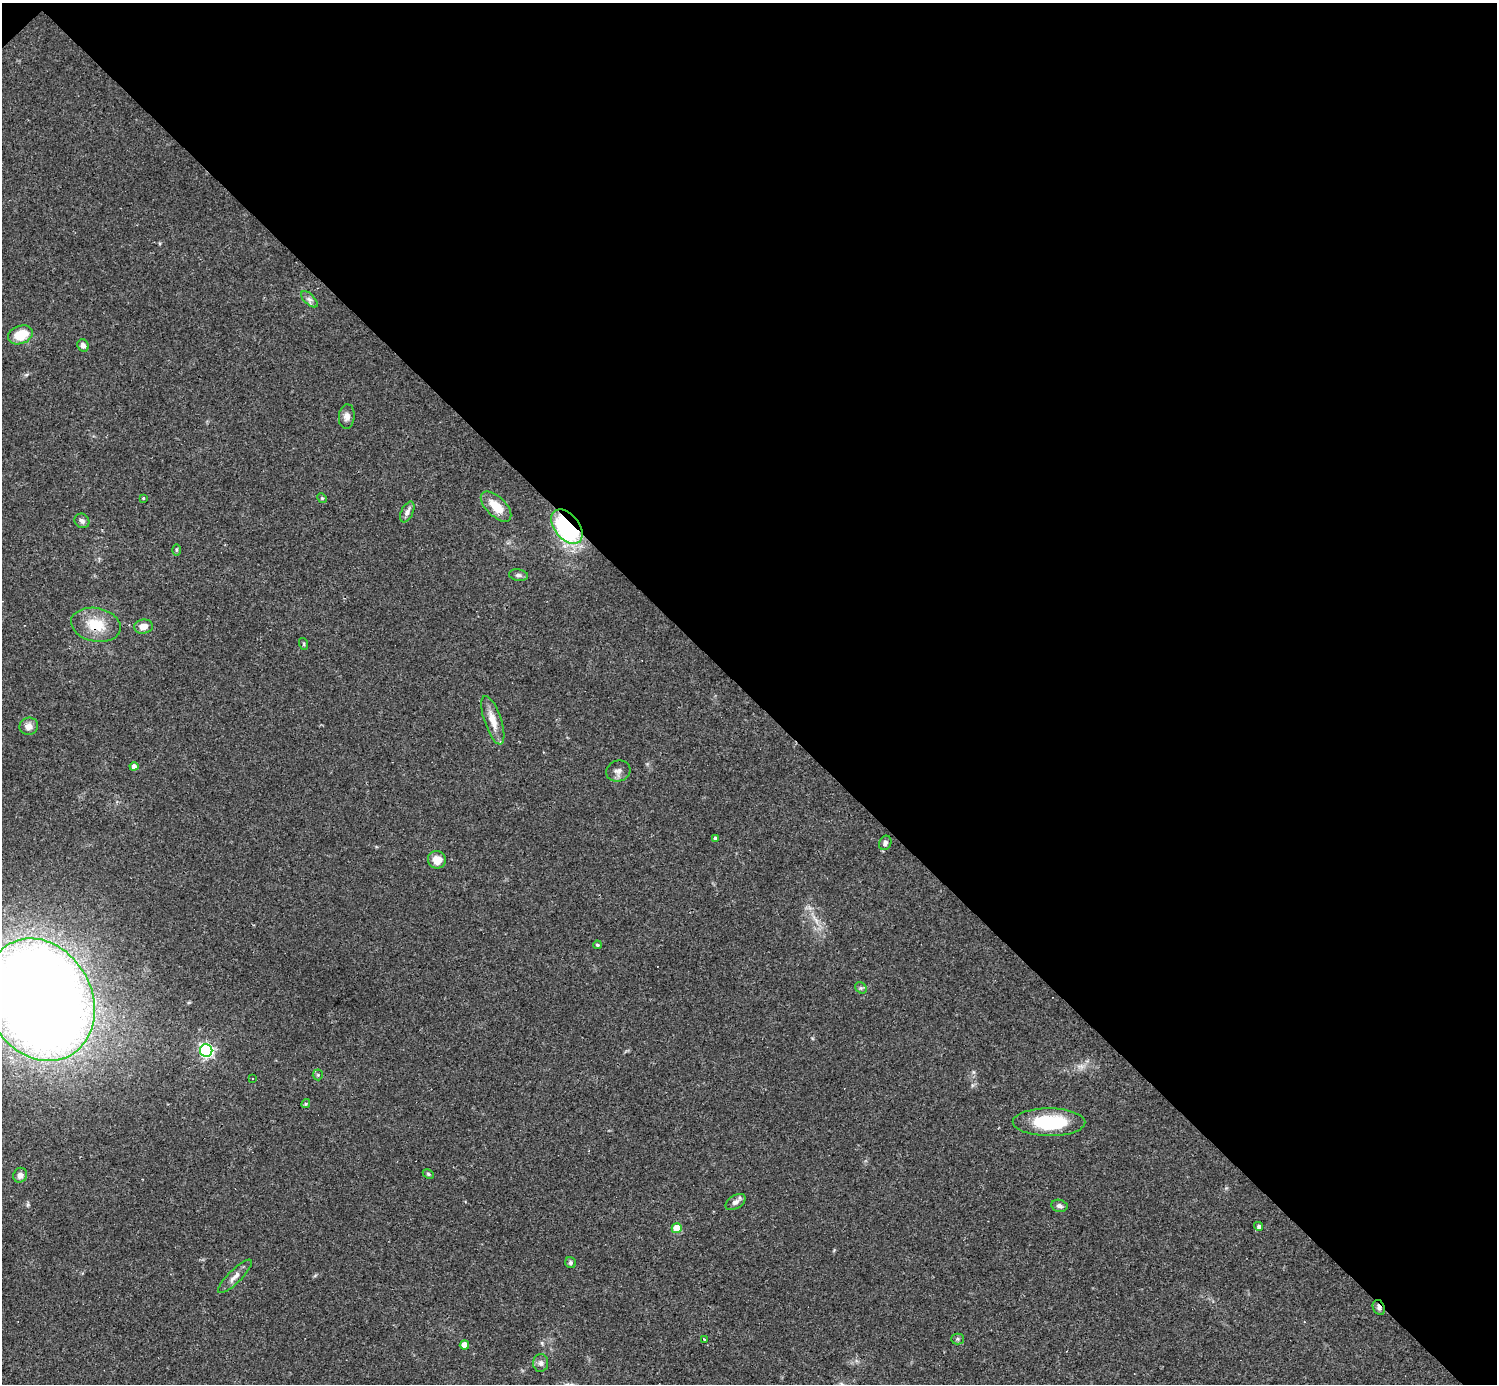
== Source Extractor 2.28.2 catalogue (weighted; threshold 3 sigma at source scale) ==
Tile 3 of 4 x 4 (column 3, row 1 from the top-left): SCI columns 2989-4483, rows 4443-5824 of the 5977 x 5977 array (HDU 1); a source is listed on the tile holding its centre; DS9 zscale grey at full resolution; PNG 1499 x 1386 px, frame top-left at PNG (2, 3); each listed source drawn as its Kron ellipse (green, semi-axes under 4 px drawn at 4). Shown black and unused: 50% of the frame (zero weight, under 3 of 4 exposures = <1% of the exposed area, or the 3 px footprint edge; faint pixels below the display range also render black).
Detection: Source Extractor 2.28.2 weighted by HDU 2 'WHT'; one run over the whole footprint, this tile lists its part. Background 0.0358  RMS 0.0044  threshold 0.0196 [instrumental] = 3 sigma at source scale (4.5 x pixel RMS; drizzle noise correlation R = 1.50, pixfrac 1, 0.05/0.05 arcsec/px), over >= 5 px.
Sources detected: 44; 1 cosmic-ray / hot-pixel residue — neither listed nor drawn; the other 43 listed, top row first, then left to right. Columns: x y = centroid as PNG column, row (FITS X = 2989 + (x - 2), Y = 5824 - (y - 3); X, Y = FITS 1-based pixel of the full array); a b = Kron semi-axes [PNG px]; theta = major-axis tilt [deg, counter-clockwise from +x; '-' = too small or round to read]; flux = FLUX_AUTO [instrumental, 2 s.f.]
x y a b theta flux
309 299 10 5 -44 1.5
20 335 13 9 21 11
83 345 6 5 - 1.7
347 416 12 8 85 2.3
143 498 3 3 - 0.37
322 498 5 4 - 0.56
496 506 19 9 -44 7.9
407 512 11 6 64 2
82 521 8 7 - 1.5
567 527 20 12 -51 68
176 550 6 4 90 0.53
518 575 9 5 -9 1.2
96 625 25 16 -12 12
144 627 9 7 8 3.8
304 644 6 3 -72 0.52
493 720 25 8 -71 5.9
29 726 9 8 - 2.7
134 766 4 4 - 1.9
618 771 12 10 15 2.4
715 838 4 3 - 0.82
885 843 7 6 - 1.3
437 860 9 8 - 4.8
597 945 4 3 - 0.61
861 988 6 5 - 0.81
40 1000 64 52 -61 960
206 1051 6 6 - 96
318 1075 5 5 - 0.66
252 1079 3 3 - 0.99
306 1104 5 4 - 0.62
1049 1122 36 14 0 24
428 1174 6 4 -25 0.63
20 1175 7 7 - 2.3
735 1202 11 6 31 1.8
1059 1206 8 6 -11 1.6
1259 1226 4 4 - 0.99
677 1228 5 5 - 13
571 1263 6 5 - 1.1
235 1276 23 6 45 3.3
1379 1307 8 6 -67 1.5
958 1339 6 5 - 0.77
704 1340 4 4 - 0.92
464 1345 4 4 - 4.6
541 1363 9 7 89 1.7
Overlapping masked pixels (flux is a lower limit): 3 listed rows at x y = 567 527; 96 625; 1379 1307
Isophote crosses this tile's border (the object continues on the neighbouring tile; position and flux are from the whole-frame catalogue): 1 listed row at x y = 40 1000